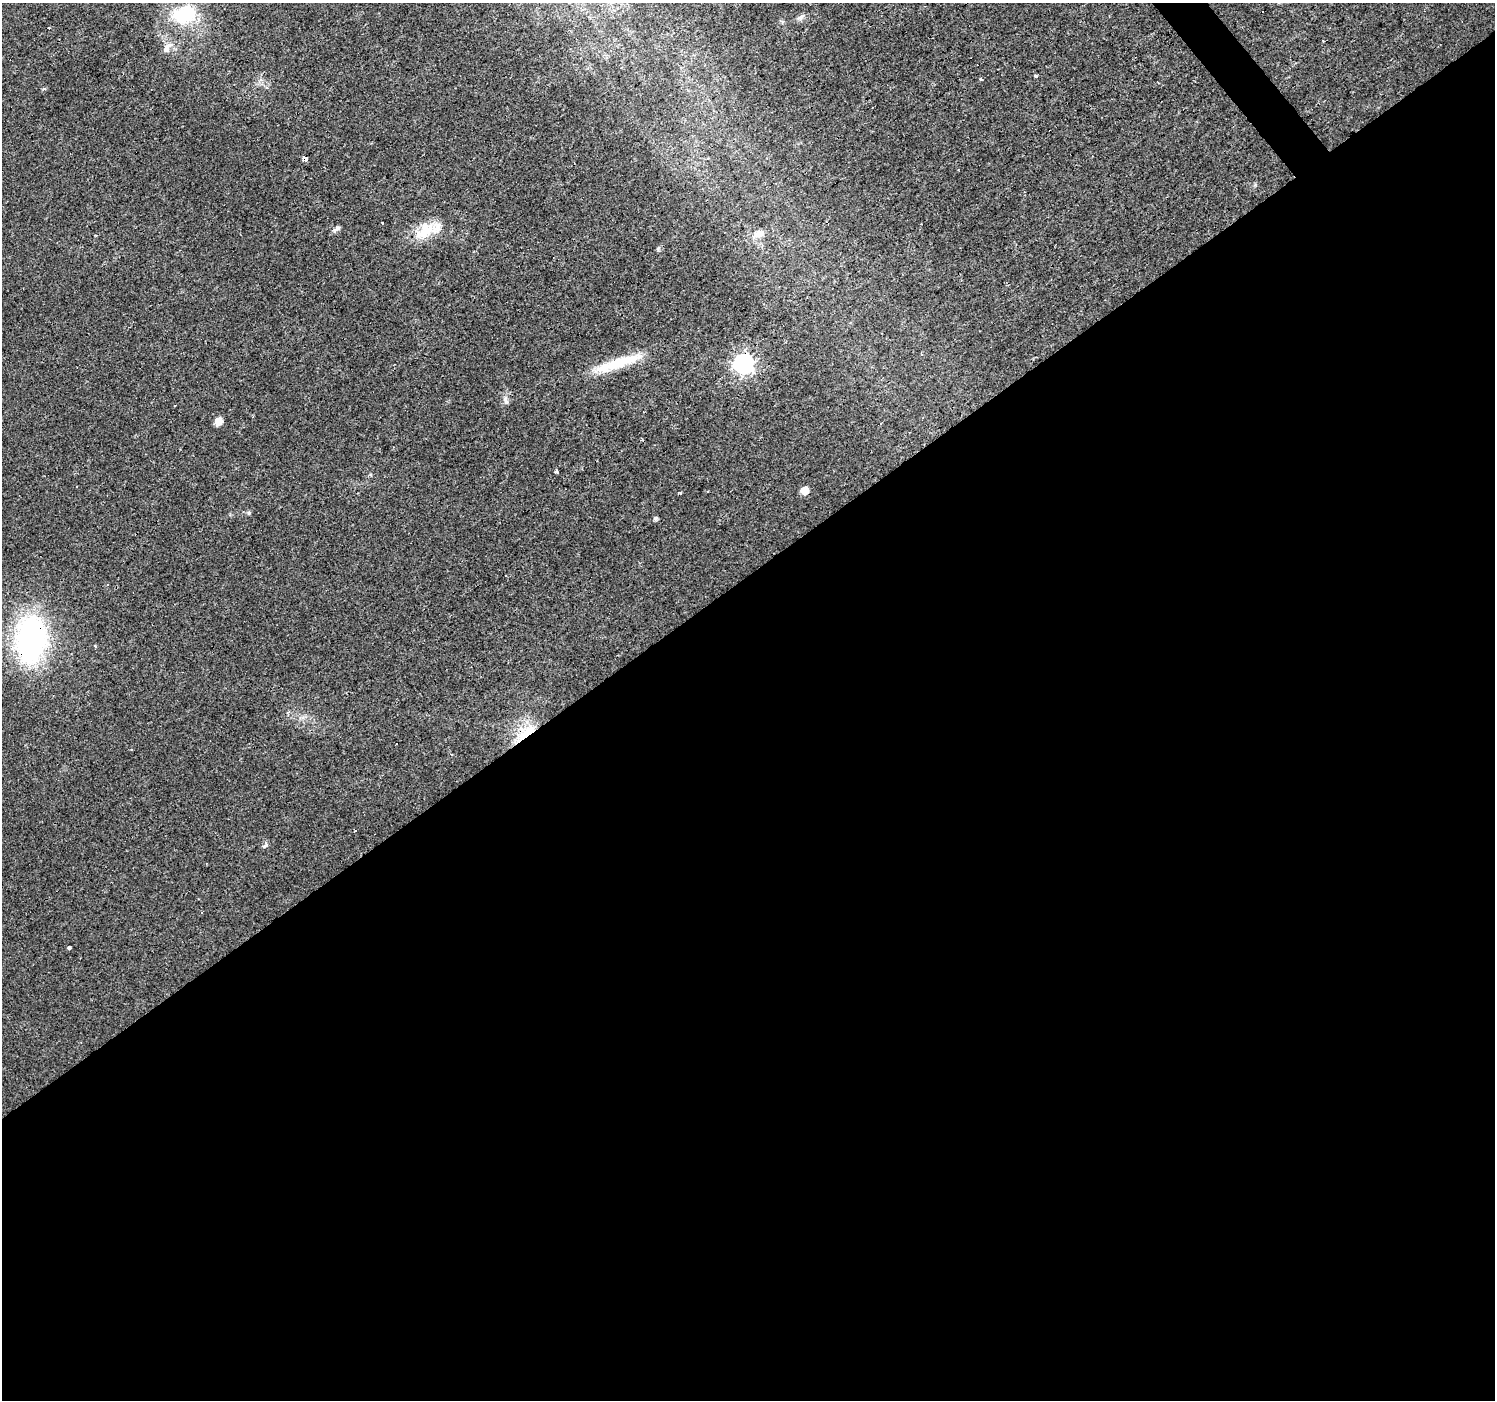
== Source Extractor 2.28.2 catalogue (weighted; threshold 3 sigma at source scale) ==
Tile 15 of 4 x 4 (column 3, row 4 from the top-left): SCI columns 2987-4479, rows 132-1529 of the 5973 x 5915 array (HDU 1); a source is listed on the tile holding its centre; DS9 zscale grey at full resolution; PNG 1497 x 1402 px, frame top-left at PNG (2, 3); no overlay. Shown black and unused: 59% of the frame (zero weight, under 3 of 4 exposures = <1% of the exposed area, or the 3 px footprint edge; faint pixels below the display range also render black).
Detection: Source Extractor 2.28.2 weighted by HDU 2 'WHT'; one run over the whole footprint, this tile lists its part. Background 0.0154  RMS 0.0032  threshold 0.0144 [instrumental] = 3 sigma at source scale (4.5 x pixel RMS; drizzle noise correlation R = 1.50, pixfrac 1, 0.0396/0.0396 arcsec/px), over >= 5 px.
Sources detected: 39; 9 cosmic-ray / hot-pixel residue — not listed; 1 inside a brighter listed object's ellipse — not listed separately; the other 29 listed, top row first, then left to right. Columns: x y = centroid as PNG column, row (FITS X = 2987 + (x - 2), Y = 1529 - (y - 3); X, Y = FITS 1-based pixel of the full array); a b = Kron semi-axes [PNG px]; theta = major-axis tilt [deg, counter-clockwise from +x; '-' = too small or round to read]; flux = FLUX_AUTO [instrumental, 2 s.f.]
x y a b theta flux
184 14 34 24 12 18
800 17 12 6 29 1.2
166 49 14 8 63 2.1
1036 76 3 3 - 1.7
981 79 4 3 - 4.6
305 159 3 3 - 25
336 229 10 5 37 0.97
425 231 31 15 39 8
759 233 17 9 20 2.9
95 235 3 2 - 0.28
618 363 62 11 18 13
743 364 7 7 - 150
506 401 13 6 -76 1.2
175 406 3 3 - 0.58
219 421 5 5 - 5.4
556 472 3 3 - 1.7
76 487 3 3 - 2.2
805 490 5 5 - 7.7
680 493 3 3 - 0.55
249 513 6 4 -46 0.46
655 519 6 5 - 0.59
505 576 3 3 - 2.5
107 585 3 2 - 0.61
30 640 32 19 86 110
95 646 3 3 - 0.47
530 731 24 17 19 11
355 831 3 3 - 0.79
265 846 7 4 46 0.68
69 947 3 3 - 25
Overlapping masked pixels (flux is a lower limit): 3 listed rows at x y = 305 159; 30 640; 530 731
Unlisted compact peaks at least as high as the median listed source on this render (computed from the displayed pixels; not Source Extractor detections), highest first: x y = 658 250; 1255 185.